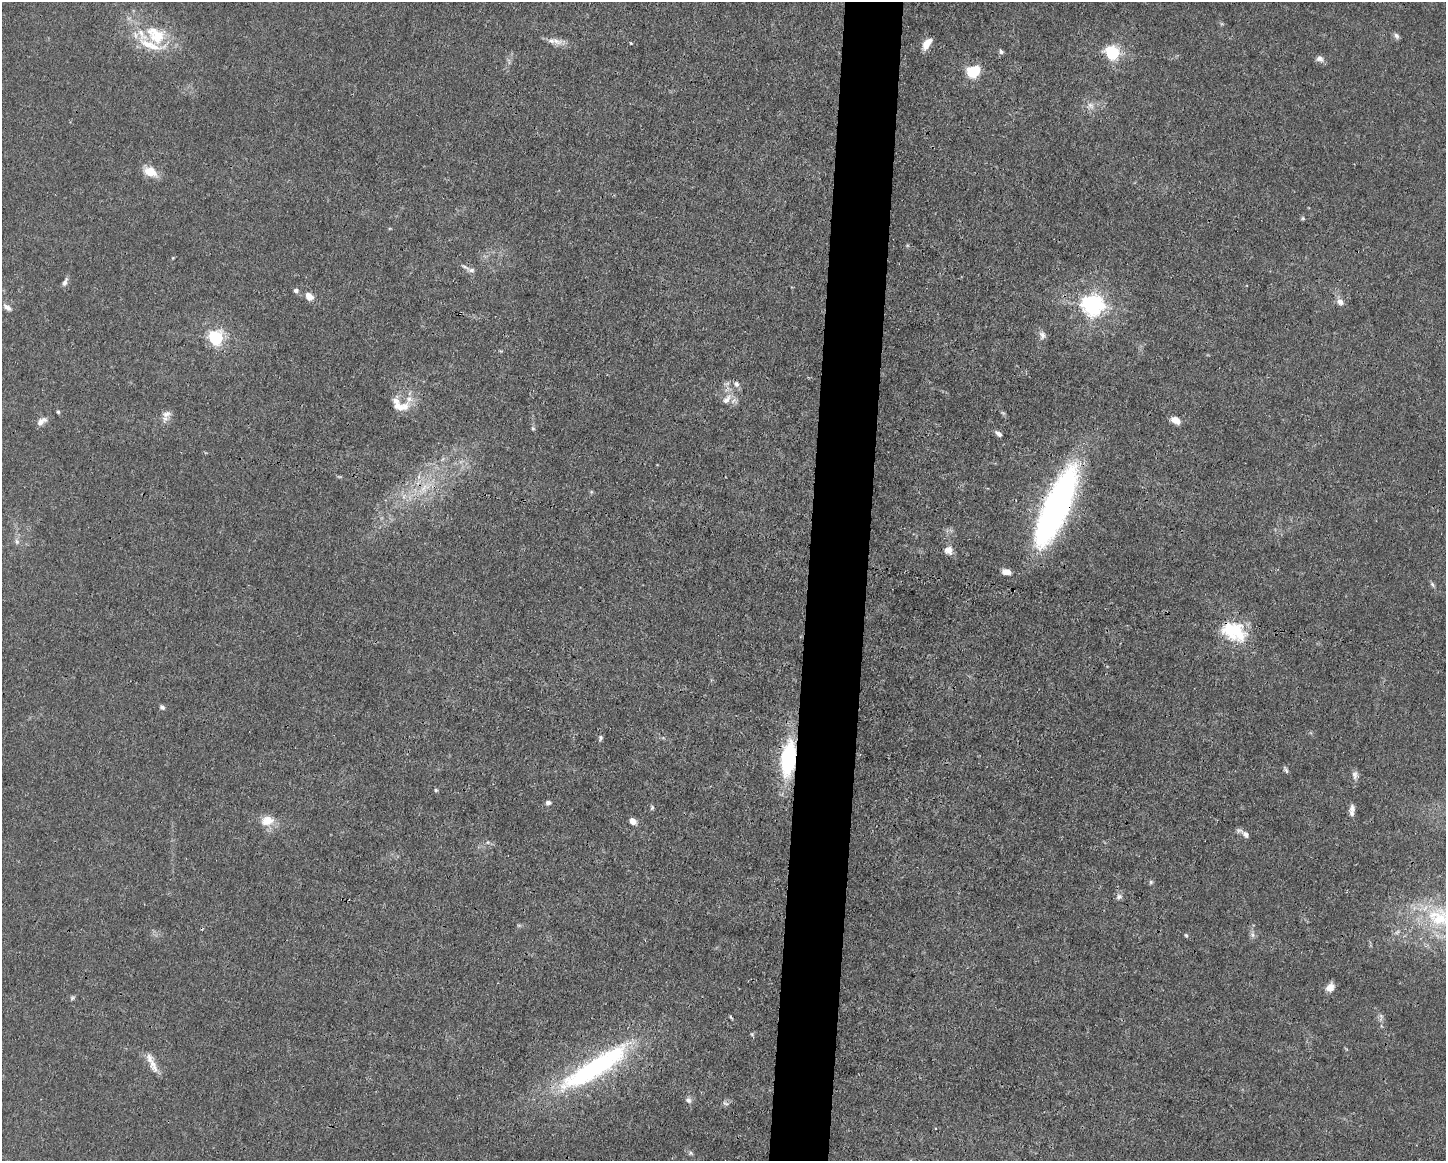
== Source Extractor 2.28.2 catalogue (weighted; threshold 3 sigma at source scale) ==
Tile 5 of 3 x 4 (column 2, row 2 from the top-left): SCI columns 1556-2999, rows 2320-3478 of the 4666 x 4638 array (HDU 1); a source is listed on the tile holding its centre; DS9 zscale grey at full resolution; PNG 1448 x 1163 px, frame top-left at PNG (2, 2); no overlay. Shown black and unused: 4% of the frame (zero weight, under 3 of 4 exposures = <1% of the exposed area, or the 3 px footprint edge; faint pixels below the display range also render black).
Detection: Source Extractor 2.28.2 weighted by HDU 2 'WHT'; one run over the whole footprint, this tile lists its part. Background 0.0158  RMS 0.0025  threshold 0.011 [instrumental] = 3 sigma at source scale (4.5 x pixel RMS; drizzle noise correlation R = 1.50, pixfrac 1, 0.05/0.05 arcsec/px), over >= 5 px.
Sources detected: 77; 1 too faint to see at this stretch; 2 inside a brighter object's white glare — not listed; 7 inside a brighter listed object's ellipse — not listed separately; the other 67 listed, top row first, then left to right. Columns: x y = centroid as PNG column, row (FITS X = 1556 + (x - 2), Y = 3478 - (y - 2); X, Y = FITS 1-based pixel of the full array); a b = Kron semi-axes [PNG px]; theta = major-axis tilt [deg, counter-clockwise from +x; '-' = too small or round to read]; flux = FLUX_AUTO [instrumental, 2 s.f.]
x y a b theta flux
157 34 33 19 -42 11
1396 36 9 6 -57 0.73
556 41 20 8 -20 2.2
631 43 4 3 - 0.2
927 43 14 7 55 2.6
1001 51 7 5 -48 0.55
1112 52 6 6 - 49
1320 59 11 8 -27 1.1
974 71 9 8 - 11
1090 106 10 10 - 1.6
150 172 17 10 -26 4.1
1303 218 5 5 - 0.34
465 267 15 4 -32 0.79
65 282 12 5 66 0.98
296 290 6 6 - 0.71
309 296 8 6 -44 2.6
1340 302 9 8 - 1.4
1093 305 8 7 - 160
7 307 11 6 -36 1.2
1042 335 12 9 -73 1.1
216 338 6 6 - 65
727 399 18 9 52 2.5
399 406 25 11 -6 3.3
58 412 4 4 - 0.33
166 414 13 8 17 1.5
1176 420 10 6 -31 2.6
41 421 14 7 36 1.5
533 428 6 5 - 0.4
999 434 8 5 -36 0.98
419 477 8 4 90 0.76
423 489 9 8 - 2
591 492 6 4 72 0.3
404 497 8 4 90 0.78
1056 507 77 22 67 100
17 541 8 6 -69 0.74
949 550 12 12 - 1.8
1006 572 10 6 -7 1.9
1432 584 9 4 -49 0.51
1233 631 34 21 -24 12
162 707 7 5 -40 0.64
600 738 7 5 81 0.5
788 759 32 13 83 24
1286 770 12 4 -62 0.52
1355 775 13 7 -87 1.1
436 790 5 4 - 0.34
548 803 7 6 - 0.76
652 808 7 5 69 0.4
1352 808 11 7 81 1.1
267 821 18 13 12 3.7
633 821 7 5 -48 2.1
1245 834 12 7 -38 1.3
1151 882 5 5 - 0.41
1119 897 9 7 17 0.85
1439 917 41 30 -12 20
1397 932 7 4 45 0.51
1186 935 5 4 - 0.34
1252 935 8 6 -70 0.8
1330 987 10 8 42 1.9
72 998 7 5 28 0.44
1381 1016 7 4 -72 0.58
731 1017 6 3 -56 0.32
752 1034 6 4 -60 0.33
153 1065 23 8 -68 2.7
592 1070 97 23 31 47
688 1100 9 7 -32 0.86
725 1103 10 2 -31 0.38
690 1153 6 4 72 0.39
Overlapping masked pixels (flux is a lower limit): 3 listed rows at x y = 1056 507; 1233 631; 788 759
Isophote crosses this tile's border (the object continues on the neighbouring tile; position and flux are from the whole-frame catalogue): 1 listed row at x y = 1439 917